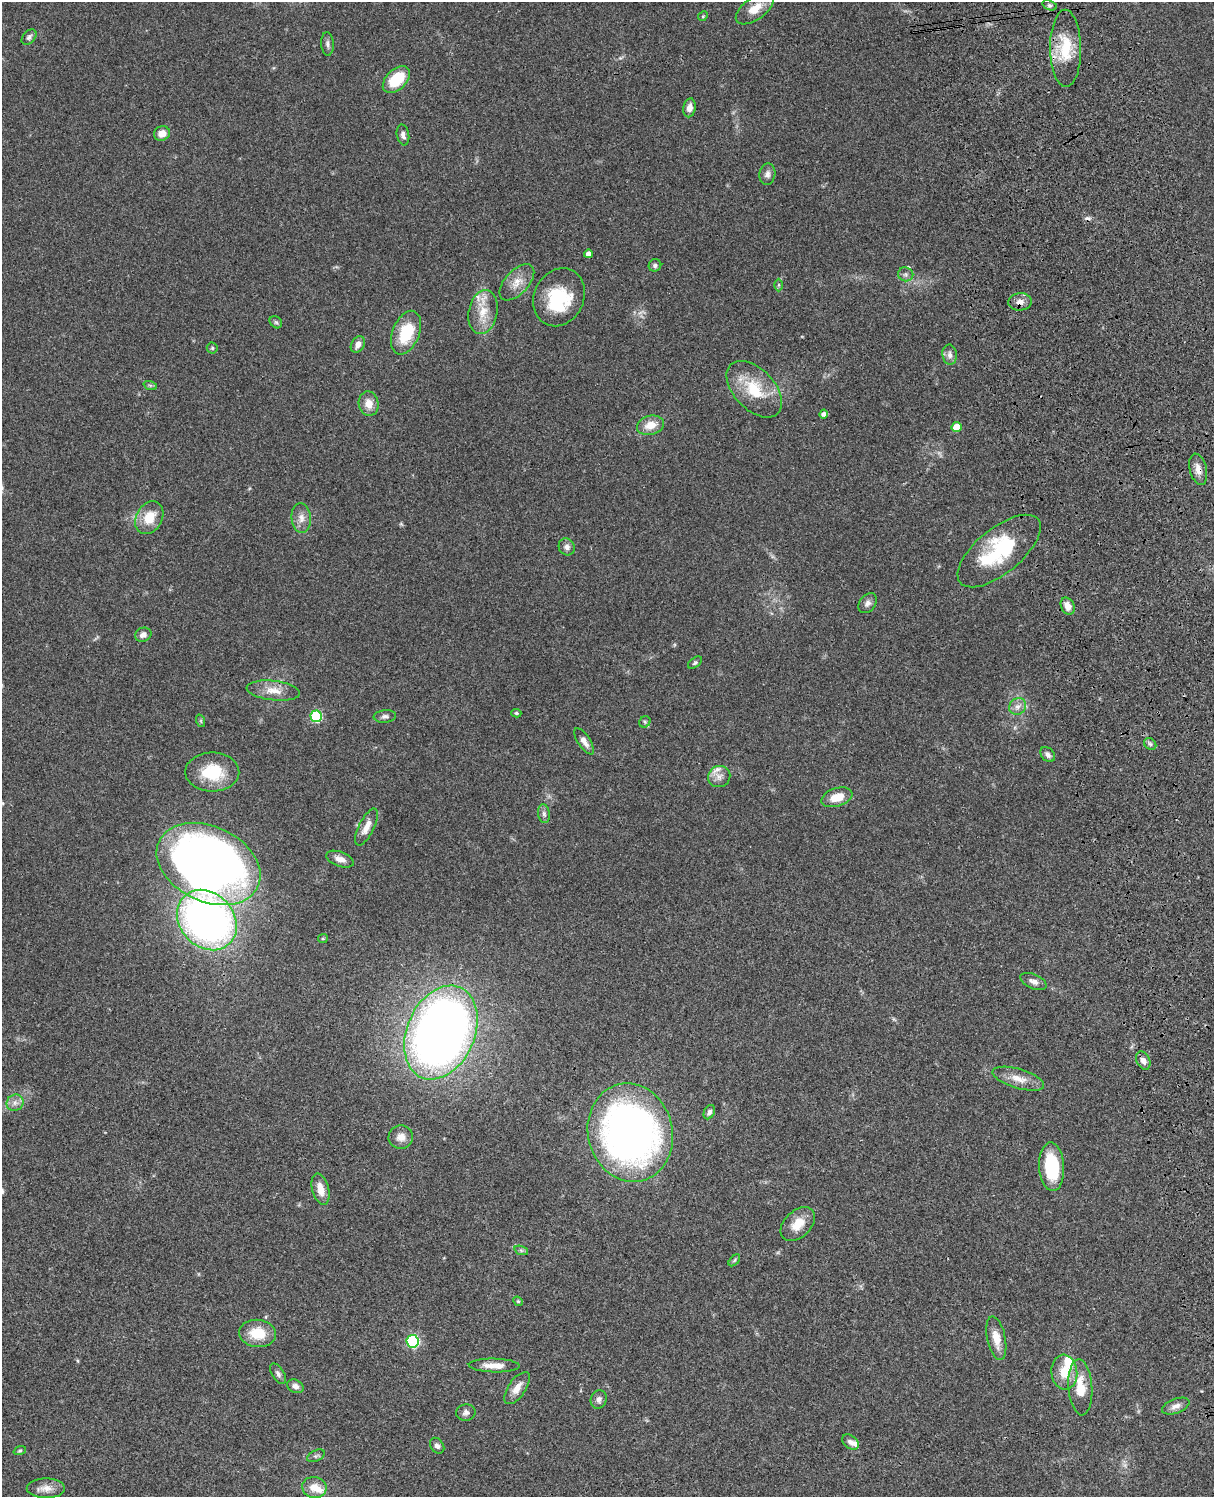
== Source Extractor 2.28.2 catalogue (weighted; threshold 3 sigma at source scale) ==
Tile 6 of 4 x 3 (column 2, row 2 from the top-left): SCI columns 1333-2544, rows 1773-3267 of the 5088 x 4927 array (HDU 1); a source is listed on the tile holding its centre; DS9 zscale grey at full resolution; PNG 1216 x 1499 px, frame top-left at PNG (2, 2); each listed source drawn as its Kron ellipse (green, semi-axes under 4 px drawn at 4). Shown black and unused: <1% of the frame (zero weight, under 3 of 4 exposures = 6% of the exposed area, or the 3 px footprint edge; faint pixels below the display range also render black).
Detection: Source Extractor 2.28.2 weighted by HDU 2 'WHT'; one run over the whole footprint, this tile lists its part. Background 0.0758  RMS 0.0059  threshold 0.0264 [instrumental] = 3 sigma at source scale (4.5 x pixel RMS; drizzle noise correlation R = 1.50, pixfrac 1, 0.05/0.05 arcsec/px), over >= 5 px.
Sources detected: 99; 2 inside a brighter object's white glare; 1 cosmic-ray / hot-pixel residue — neither listed nor drawn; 6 inside a brighter listed object's ellipse — not listed separately; the other 90 listed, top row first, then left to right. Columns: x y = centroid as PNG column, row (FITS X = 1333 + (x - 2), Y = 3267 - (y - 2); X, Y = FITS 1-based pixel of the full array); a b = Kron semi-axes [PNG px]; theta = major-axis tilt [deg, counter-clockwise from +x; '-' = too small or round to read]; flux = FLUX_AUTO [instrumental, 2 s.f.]
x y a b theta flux
1050 5 7 4 -19 1.1
755 8 22 11 36 8.9
703 16 5 4 - 0.61
29 37 9 6 49 1.6
327 44 12 6 -86 1.9
1066 48 39 15 -89 21
396 80 16 10 45 22
689 108 9 6 80 4.1
162 133 8 7 - 4.9
403 135 10 6 -79 2.4
767 174 11 8 80 2.7
588 254 4 4 - 2.7
655 265 6 6 - 1.4
906 274 8 7 - 1.6
517 282 22 12 47 7.8
779 285 6 4 89 0.8
559 297 30 25 63 34
1020 302 12 8 5 3.7
483 312 22 14 79 12
276 322 7 5 -42 1.1
406 333 23 13 68 23
358 344 9 6 58 3.5
212 348 5 5 - 0.78
950 355 10 7 -83 2.8
150 385 7 4 -18 1
754 389 34 20 -46 23
369 404 12 10 -77 5.7
824 414 4 4 - 2
650 425 14 9 14 8.1
956 427 5 5 - 9.8
1198 469 16 8 -76 4.9
149 518 17 13 61 12
301 518 15 9 -84 4.7
567 547 9 7 -54 2.6
999 551 50 22 39 43
868 603 11 8 51 2.6
1068 606 9 6 -64 5.4
143 635 8 7 - 2.9
695 663 8 4 37 1.1
273 691 27 9 -6 8.3
1018 706 9 8 - 3.1
516 713 5 4 - 0.91
316 716 6 5 - 48
385 716 11 6 5 2
201 721 6 4 -72 0.77
645 722 6 5 - 0.95
584 741 15 6 -57 3.7
1150 744 7 5 -44 1.2
1048 755 8 6 -49 2.2
212 772 27 19 0 23
719 776 11 10 - 4
837 797 16 9 18 9
544 814 9 6 -81 1.8
366 827 20 7 63 6.2
340 859 14 7 -21 3.9
208 864 54 37 -25 490
207 920 33 27 -47 280
323 938 5 4 - 0.72
1033 981 14 7 -23 3.2
441 1032 49 34 66 540
1143 1061 10 6 -64 2.6
1018 1079 27 9 -17 7.5
15 1103 8 8 - 3
709 1112 7 5 64 1.9
630 1133 49 42 -75 320
401 1137 12 11 - 4.4
1052 1167 24 12 -86 32
320 1189 16 8 -75 7.1
798 1224 20 13 44 9.8
521 1250 7 4 -19 1
734 1260 7 4 47 0.84
518 1301 5 4 - 0.66
258 1333 18 13 -7 15
996 1338 22 9 -78 7.7
413 1341 6 6 - 69
494 1366 25 7 -1 6.7
1064 1372 17 13 -85 11
278 1374 11 6 -58 1.9
295 1386 8 6 -24 2.5
1080 1387 28 12 -86 14
517 1388 18 8 55 6
599 1399 9 8 - 2.5
1176 1406 14 7 20 3.5
466 1412 10 8 13 2.3
850 1442 9 6 -38 2.6
437 1446 8 6 -54 1.9
20 1451 6 4 18 0.79
316 1456 9 5 25 1.4
314 1487 12 10 -8 6.9
46 1488 19 10 0 5.3
Overlapping masked pixels (flux is a lower limit): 3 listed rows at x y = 1066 48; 1020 302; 1198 469